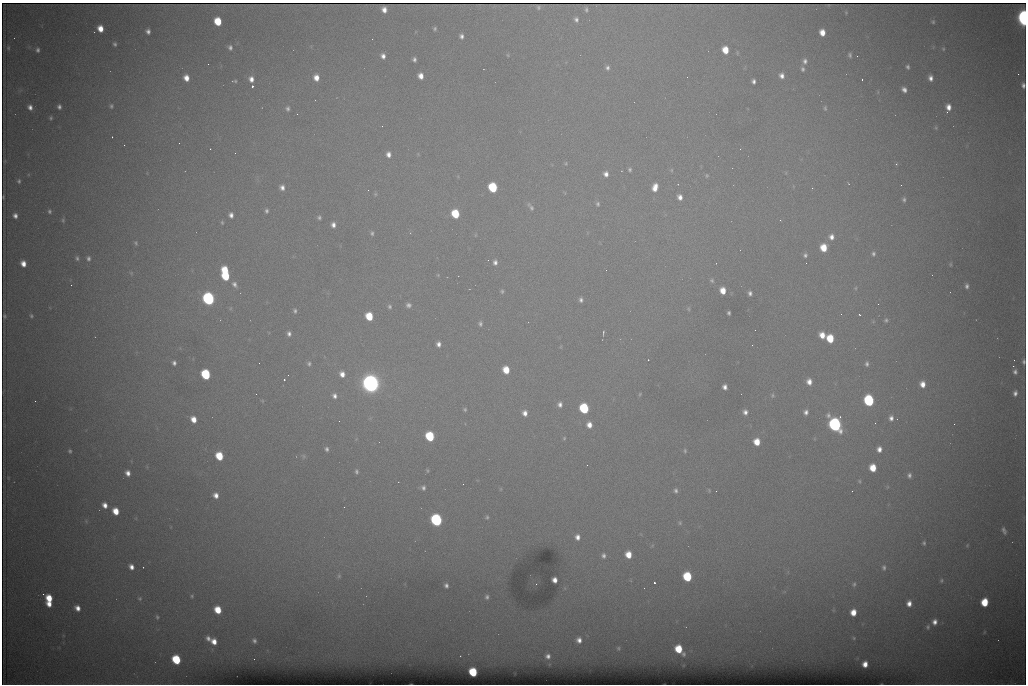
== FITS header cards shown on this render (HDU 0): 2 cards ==
NAXIS1  =                 1024 /fastest changing axis
NAXIS2  =                  682 /next to fastest changing axis

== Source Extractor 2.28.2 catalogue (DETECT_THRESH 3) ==
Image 1024 x 682 px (HDU 0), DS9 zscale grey, 1 PNG px = 1 image px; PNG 1028 x 686 px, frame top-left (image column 1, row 682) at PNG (2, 3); no overlay
Background 6820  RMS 56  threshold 169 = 3 sigma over >= 5 px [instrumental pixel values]
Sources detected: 239; all 239 listed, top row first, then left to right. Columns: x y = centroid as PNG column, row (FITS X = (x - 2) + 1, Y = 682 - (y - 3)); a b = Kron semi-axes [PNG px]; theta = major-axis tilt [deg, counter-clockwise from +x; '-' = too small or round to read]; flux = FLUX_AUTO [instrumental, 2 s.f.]
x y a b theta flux
538 7 3 3 - 6.3e+03
586 9 5 3 - 6.9e+03
384 10 6 5 - 2.7e+04
846 13 3 3 - 3.1e+03
1023 18 9 5 -86 1.1e+06
576 19 6 5 - 1.2e+04
218 21 6 5 - 1.2e+05
933 22 4 4 - 5.1e+03
100 28 6 5 - 4.6e+04
435 29 4 4 - 6.2e+03
148 31 5 4 - 1.4e+04
822 32 6 5 - 4.2e+04
461 36 5 5 - 1.3e+04
115 44 4 4 - 7.4e+03
230 47 5 4 - 1.1e+04
8 48 6 4 -89 5.7e+03
943 49 5 4 - 4.6e+03
38 50 6 5 - 9.8e+03
725 50 6 5 - 6.7e+04
737 53 6 3 73 3.7e+03
508 55 5 3 - 3.4e+03
850 55 5 4 - 7.8e+03
383 56 5 5 - 1.7e+04
414 59 5 4 - 1.1e+04
805 61 7 5 85 1.4e+04
208 64 2 2 - 2.9e+03
908 67 4 3 - 8.0e+03
607 68 7 6 - 1.2e+04
802 69 6 5 - 8.4e+03
1018 74 2 2 - 1.4e+04
421 76 6 5 - 3.1e+04
782 76 6 5 - 1.9e+04
186 78 6 5 - 3.7e+04
316 78 6 5 - 3.6e+04
930 78 6 4 -80 1.9e+04
251 79 6 5 - 2.4e+04
862 79 3 2 - 4.6e+03
235 81 5 3 - 5.3e+03
753 81 5 4 - 1.2e+04
1023 85 7 5 -79 1.3e+04
252 86 3 3 - 8.8e+04
904 90 5 4 - 1.7e+04
111 106 6 5 - 7.3e+03
30 107 6 5 - 1.9e+04
59 107 5 4 - 1.1e+04
949 107 8 6 -85 3.2e+04
825 108 6 4 -80 5.8e+03
287 109 6 5 - 9.8e+03
51 118 4 4 - 5.6e+03
382 126 2 2 - 1.9e+03
936 128 5 4 - 4.7e+03
112 137 2 2 - 2.2e+03
179 143 2 2 - 3.7e+03
124 145 2 2 - 2.0e+03
210 149 2 2 - 2.4e+03
740 149 2 2 - 2.9e+03
388 154 6 5 - 2.1e+04
566 163 5 3 - 4.0e+03
896 164 4 4 - 4.1e+03
630 170 4 4 - 6.6e+03
672 170 6 4 90 4.3e+03
606 174 6 5 - 1.9e+04
707 175 6 5 - 6.0e+03
19 181 6 5 - 7.6e+03
901 185 2 2 - 1.8e+03
282 187 6 6 - 1.9e+04
493 187 7 6 - 2.7e+05
655 187 8 5 73 4.0e+04
812 188 3 3 - 4.7e+03
368 190 2 2 - 8.9e+03
375 194 5 5 - 5.5e+03
3 197 3 2 - 2.9e+03
680 197 6 5 - 2.2e+04
904 200 6 5 - 8.7e+03
598 204 6 5 - 7.5e+03
531 207 14 6 -55 1.5e+04
49 211 5 4 - 7.2e+03
266 211 5 4 - 9.1e+03
455 214 6 6 - 1.6e+05
231 215 5 4 - 1.7e+04
15 216 5 4 - 1.6e+04
319 217 5 5 - 8.3e+03
63 220 7 5 -90 6.5e+03
780 220 3 3 - 3.3e+03
222 222 6 4 -64 4.8e+03
333 225 6 5 - 1.9e+04
372 233 7 5 -85 8.7e+03
475 235 5 3 - 3.7e+03
831 237 8 7 - 2.4e+04
136 243 6 4 -66 6.4e+03
824 248 7 6 - 7.9e+04
873 254 6 5 - 9.2e+03
805 255 7 6 - 1.2e+04
77 258 7 5 -80 8.7e+03
88 258 7 6 - 1.2e+04
495 262 7 6 - 1.5e+04
23 264 6 5 - 3.5e+04
950 264 6 4 83 4.6e+03
225 270 6 5 - 9.8e+04
131 273 6 5 - 5.9e+03
438 275 5 4 - 3.8e+03
226 276 7 6 - 1.7e+05
712 280 6 6 - 7.5e+03
234 284 8 6 -58 1.6e+04
71 285 2 2 - 6.8e+03
967 286 6 4 -89 1.1e+04
855 288 5 5 - 4.8e+03
723 290 6 5 - 5.0e+04
502 291 5 4 - 6.6e+03
750 293 5 4 - 1.2e+04
208 299 7 6 - 9.9e+05
581 300 5 4 - 1.1e+04
408 305 7 6 - 1.3e+04
390 307 6 5 - 8.0e+03
688 309 6 5 - 5.5e+03
295 311 6 5 - 8.5e+03
729 313 4 3 - 7.7e+03
841 314 2 2 - 2.3e+03
859 314 3 2 - 4.1e+03
5 316 4 3 - 5.7e+03
31 316 5 4 - 6.3e+03
369 316 6 5 - 1.1e+05
886 320 5 4 - 7.2e+03
480 324 7 5 -89 9.4e+03
603 333 6 2 84 4.8e+03
289 334 6 5 - 1.4e+04
822 335 7 6 - 4.5e+04
830 338 6 5 - 1.1e+05
438 344 5 5 - 1.8e+04
752 345 3 2 - 4.7e+03
648 360 3 2 - 3.5e+03
1014 360 2 2 - 2.4e+03
1023 362 6 4 -85 8.8e+03
174 363 4 4 - 1.1e+04
259 363 2 2 - 1.7e+03
309 364 6 6 - 1.0e+04
867 364 6 4 -89 9.8e+03
1013 366 2 2 - 2.2e+04
506 370 6 5 - 7.5e+04
1015 372 6 5 - 1.2e+04
206 374 7 6 - 3.2e+05
342 374 7 6 - 3.0e+04
284 380 3 2 - 6.6e+03
809 382 7 6 - 3.1e+04
371 383 10 9 - 2.6e+06
922 384 6 5 - 3.4e+04
725 387 5 4 - 1.7e+04
1015 393 7 5 79 1.6e+04
256 394 2 2 - 1.5e+03
640 394 5 4 - 4.1e+03
772 395 6 6 - 8.0e+03
334 396 8 7 - 1.9e+04
35 401 2 2 - 1.8e+03
869 401 7 6 - 4.7e+05
560 404 6 6 - 1.5e+04
584 408 7 6 - 3.1e+05
465 409 4 4 - 5.5e+03
745 412 6 5 - 1.7e+04
806 412 6 6 - 1.6e+04
525 413 6 6 - 2.3e+04
891 418 7 6 - 1.8e+04
193 419 6 5 - 4.1e+04
875 423 2 2 - 2.0e+03
835 424 8 7 - 1.2e+06
954 424 2 2 - 9.1e+03
589 425 6 5 - 3.0e+04
430 436 6 6 - 2.5e+05
564 438 4 4 - 4.3e+03
757 442 6 5 - 6.1e+04
327 449 6 5 - 1.0e+04
879 449 7 6 - 2.4e+04
70 451 4 4 - 6.4e+03
685 451 6 4 -77 6.3e+03
219 456 6 5 - 1.2e+05
303 456 7 6 - 7.8e+03
587 465 2 2 - 3.4e+03
873 468 6 5 - 7.8e+04
356 471 5 4 - 8.1e+03
427 471 5 3 - 4.6e+03
128 473 6 5 - 2.3e+04
909 475 7 6 - 1.3e+04
8 478 5 3 - 2.8e+03
859 481 7 4 -62 6.3e+03
887 487 6 4 71 4.5e+03
423 488 6 5 - 1.0e+04
501 489 6 4 89 3.4e+03
676 490 6 5 - 1.0e+04
709 490 5 4 - 4.0e+03
716 491 2 2 - 2.1e+03
852 491 2 2 - 1.9e+03
216 495 7 6 - 2.7e+04
105 505 6 5 - 2.5e+04
344 507 3 2 - 4.0e+03
116 511 6 5 - 6.1e+04
487 517 6 5 - 6.1e+03
436 520 7 6 - 8.1e+05
680 523 6 5 - 6.1e+03
1004 531 9 5 -70 1.3e+04
577 537 7 6 - 2.2e+04
924 543 5 4 - 6.8e+03
967 545 5 4 - 3.5e+03
628 555 6 5 - 5.8e+04
603 556 7 6 - 1.3e+04
131 567 6 5 - 2.3e+04
884 567 8 6 86 1.2e+04
339 576 6 5 - 6.2e+03
687 577 6 6 - 2.3e+05
555 580 5 4 - 2.6e+04
941 580 5 5 - 6.2e+03
654 583 3 3 - 9.5e+04
854 584 7 5 72 7.7e+03
446 585 7 6 - 1.4e+04
43 594 3 2 - 1.0e+04
192 596 5 4 - 5.1e+03
487 597 7 6 - 1.3e+04
49 598 6 6 - 7.5e+04
140 598 7 6 - 8.6e+03
985 602 6 5 - 1.2e+05
909 603 6 5 - 2.6e+04
49 604 5 5 - 3.3e+04
77 608 6 5 - 2.7e+04
218 610 6 5 - 8.5e+04
853 612 6 5 - 4.9e+04
157 617 6 5 - 7.4e+03
935 622 7 6 - 2.3e+04
928 627 8 6 78 9.7e+03
984 632 5 3 - 3.8e+03
208 638 6 5 - 1.5e+04
854 638 4 4 - 3.9e+03
579 640 7 6 - 2.4e+04
254 641 5 5 - 1.0e+04
214 642 6 5 - 3.5e+04
618 648 6 5 - 6.7e+03
679 649 8 6 -52 1.2e+05
548 656 6 6 - 1.7e+04
254 659 2 2 - 5.0e+03
176 660 7 5 -60 2.2e+05
865 664 5 5 - 3.3e+04
473 672 6 5 - 2.0e+05
At the frame edge (FLAGS 8, measured only in part): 3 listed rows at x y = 1023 18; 1023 85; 1023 362

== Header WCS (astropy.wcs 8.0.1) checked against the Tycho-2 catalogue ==
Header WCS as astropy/WCSLIB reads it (CRVAL/CRPIX/CD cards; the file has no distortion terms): RA---TAN/DEC--TAN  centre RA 07:06:07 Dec +31:10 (106.53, +31.16 deg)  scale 1.44 arcsec/px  FOV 24.5' x 16.3'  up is -93 deg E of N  parity flipped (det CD > 0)
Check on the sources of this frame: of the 60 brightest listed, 8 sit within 2.2 arcsec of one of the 15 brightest Tycho-2 stars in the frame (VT <= 12.35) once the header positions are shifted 0.46 arcsec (0.46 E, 0.00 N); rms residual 1.07 arcsec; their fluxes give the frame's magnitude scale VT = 25.56 - 2.5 log10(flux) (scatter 0.34 mag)
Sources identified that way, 8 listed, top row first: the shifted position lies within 2.2 arcsec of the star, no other Tycho-2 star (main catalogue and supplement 1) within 4.4 arcsec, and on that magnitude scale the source's flux lands within +1.5 / -3 mag of the star's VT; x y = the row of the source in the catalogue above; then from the Tycho-2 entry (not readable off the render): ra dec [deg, ICRS J2000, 3 dp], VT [Tycho-2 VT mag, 2 dp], TYC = Tycho-2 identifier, HIP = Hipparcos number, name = IAU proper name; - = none
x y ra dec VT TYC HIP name
493 187 106.458 +31.151 12.35 2438-728-1 - -
206 374 106.551 +31.041 11.84 2438-663-1 - -
371 383 106.552 +31.106 9.20 2438-180-1 - -
869 401 106.550 +31.305 11.61 2438-184-1 - -
584 408 106.559 +31.192 11.79 2438-1039-1 - -
835 424 106.562 +31.292 10.01 2438-106-1 - -
436 520 106.614 +31.135 11.36 2438-550-1 - -
473 672 106.684 +31.152 11.76 2438-931-1 - -